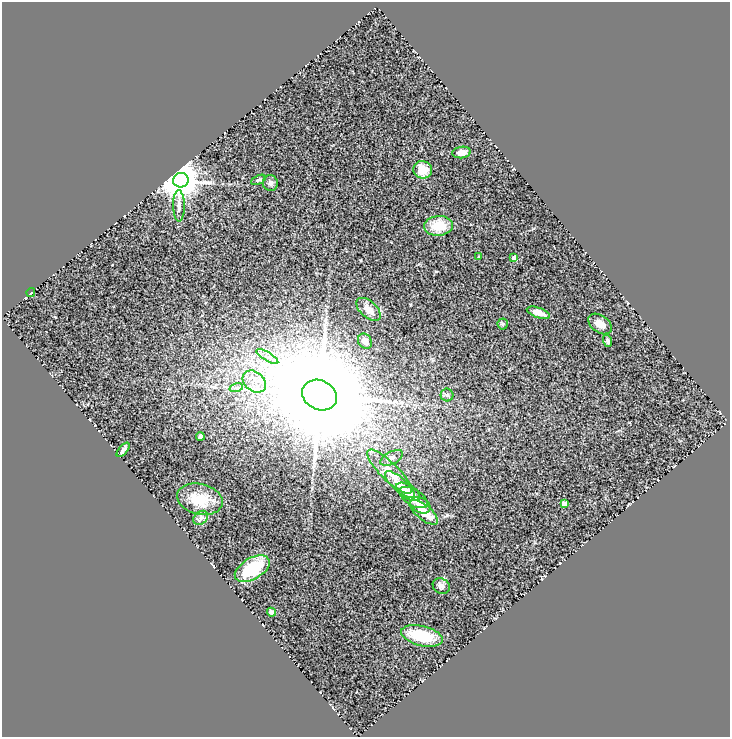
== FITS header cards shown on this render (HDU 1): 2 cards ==
NAXIS1  =                  728
NAXIS2  =                  735

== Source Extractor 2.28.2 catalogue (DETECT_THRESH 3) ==
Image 728 x 735 px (HDU 1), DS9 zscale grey, 1 PNG px = 1 image px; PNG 732 x 739 px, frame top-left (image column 1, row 735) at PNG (2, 2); each listed source drawn as its Kron ellipse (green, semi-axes under 4 px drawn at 4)
Background 0.941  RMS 0.17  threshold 0.515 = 3 sigma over >= 5 px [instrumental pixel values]
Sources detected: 37; all 37 listed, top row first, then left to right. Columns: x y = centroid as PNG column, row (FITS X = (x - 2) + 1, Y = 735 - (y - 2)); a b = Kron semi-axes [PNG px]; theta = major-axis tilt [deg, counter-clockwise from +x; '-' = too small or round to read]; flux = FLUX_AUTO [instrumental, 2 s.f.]
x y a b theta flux
462 152 9 5 7 75
423 170 9 8 - 170
181 180 8 7 - 37000
258 180 8 4 25 19
270 183 8 7 - 42
179 206 16 6 -89 57
438 226 14 10 5 260
479 257 4 4 - 11
514 258 4 4 - 110
31 292 5 3 - 19
369 309 14 8 -42 85
538 313 12 5 -19 84
503 324 5 5 - 16
600 324 13 8 -35 86
365 341 8 6 -57 52
607 341 6 4 -70 32
267 356 12 4 -31 61
254 381 13 9 -39 140
236 388 7 4 17 26
320 395 18 14 -27 260000
447 395 6 6 - 24
200 436 4 4 - 38
123 450 8 4 50 30
392 458 12 6 27 52
390 472 30 9 -45 210
400 485 18 7 -41 110
408 492 13 7 -31 77
413 498 16 8 -30 110
200 499 23 15 -14 280
564 503 4 4 - 110
420 505 10 7 -26 120
424 512 17 7 -39 210
201 518 8 6 43 35
252 569 19 10 30 540
441 586 9 7 -32 40
272 612 5 3 - 33
422 636 21 10 -14 420